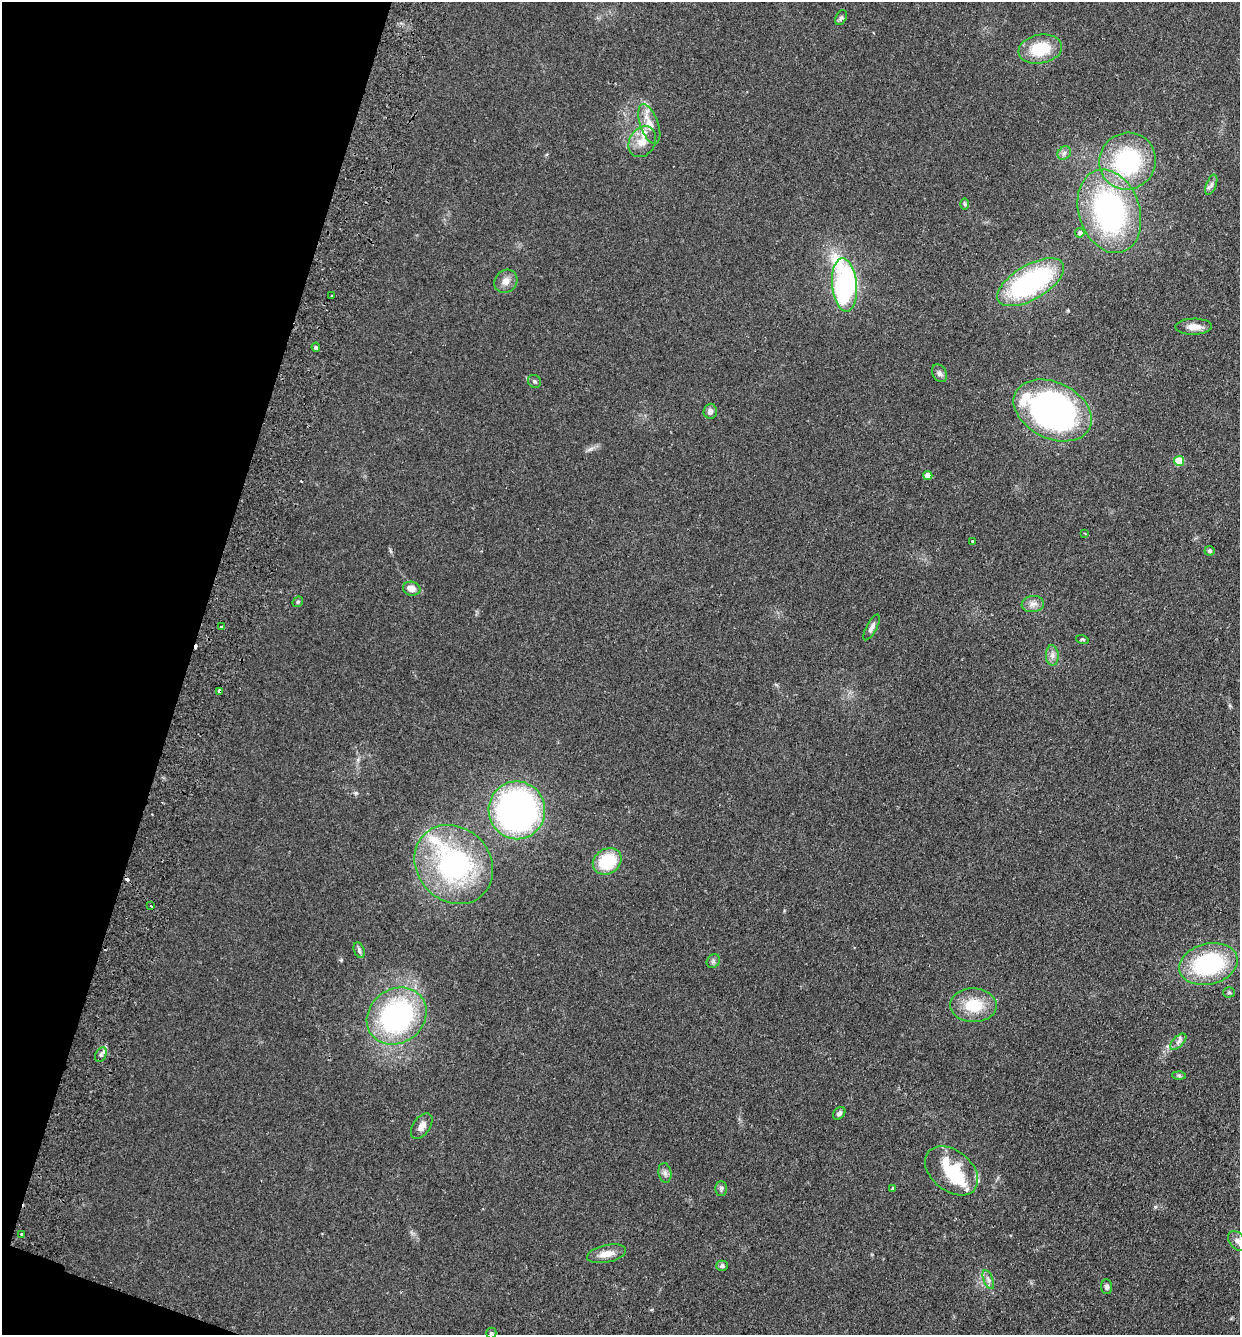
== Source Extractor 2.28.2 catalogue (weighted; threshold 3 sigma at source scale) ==
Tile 9 of 4 x 4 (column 1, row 3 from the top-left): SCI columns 192-1429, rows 1355-2687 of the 5462 x 5375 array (HDU 1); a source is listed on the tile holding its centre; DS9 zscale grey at full resolution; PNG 1242 x 1337 px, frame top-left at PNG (2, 2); each listed source drawn as its Kron ellipse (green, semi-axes under 4 px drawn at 4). Shown black and unused: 16% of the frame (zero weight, under 2 of 3 exposures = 3% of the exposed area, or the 3 px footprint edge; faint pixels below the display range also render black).
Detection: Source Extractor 2.28.2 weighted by HDU 2 'WHT'; one run over the whole footprint, this tile lists its part. Background 0.127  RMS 0.008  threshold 0.0359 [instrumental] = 3 sigma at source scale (4.5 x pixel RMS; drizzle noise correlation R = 1.50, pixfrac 1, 0.05/0.05 arcsec/px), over >= 5 px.
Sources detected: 68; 3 cosmic-ray / hot-pixel residue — neither listed nor drawn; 6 inside a brighter listed object's ellipse — not listed separately; the other 59 listed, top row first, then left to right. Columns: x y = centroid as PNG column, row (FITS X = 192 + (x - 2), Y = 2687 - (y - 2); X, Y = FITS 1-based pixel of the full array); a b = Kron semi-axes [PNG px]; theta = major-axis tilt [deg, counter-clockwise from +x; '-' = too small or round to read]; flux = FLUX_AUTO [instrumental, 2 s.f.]
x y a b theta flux
841 18 8 5 62 1.7
1040 49 22 14 10 30
649 124 21 9 -70 11
642 142 16 13 59 9.9
1064 153 7 6 - 2.3
1127 161 29 28 - 85
1211 185 10 5 69 2.6
965 204 6 4 -89 1.1
1109 211 43 30 -72 160
1080 233 5 4 - 2.8
506 281 12 11 - 5.9
1031 282 37 17 30 120
845 285 27 12 -84 170
332 296 2 2 - 0.88
1194 327 18 8 1 7.3
316 347 5 4 - 1.4
939 373 9 7 -59 2.7
534 381 7 6 - 1.6
1053 410 41 28 -26 300
710 411 7 6 - 3.7
1179 461 5 5 - 26
928 475 4 4 - 9.4
1085 534 3 2 - 0.65
972 541 3 3 - 0.9
1210 551 5 5 - 1.4
412 589 9 7 -13 7.2
298 602 5 5 - 1.1
1033 604 11 8 8 4.3
222 627 4 3 - 3.2
872 627 14 5 62 3.5
1082 639 6 4 -17 1
1052 655 10 6 -88 3.5
219 691 3 3 - 4.9
517 810 29 28 - 250
607 861 15 12 32 35
454 864 42 36 -46 130
151 906 3 2 - 1.5
359 950 8 5 -68 2
713 961 7 6 - 1.8
1208 964 29 20 14 90
1229 992 5 5 - 1.2
973 1005 23 17 -2 24
397 1016 31 27 36 140
1178 1042 10 5 44 2.7
101 1055 8 5 62 2.4
1179 1075 6 4 -2 1.2
839 1113 7 5 46 2.4
422 1126 14 8 55 5.1
952 1171 30 20 -39 38
665 1173 10 6 -80 2.9
721 1188 7 6 - 1.8
893 1189 4 3 - 1.5
21 1234 2 2 - 1.1
1237 1241 11 7 -52 3.9
607 1254 20 8 12 8.5
722 1266 5 5 - 2.1
988 1280 10 4 -68 2.7
1107 1287 7 5 -87 2
491 1333 5 5 - 1.1
Overlapping masked pixels (flux is a lower limit): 1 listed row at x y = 219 691
Unlisted compact peaks at least as high as the median listed source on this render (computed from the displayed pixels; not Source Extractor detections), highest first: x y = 356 793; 1155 1207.